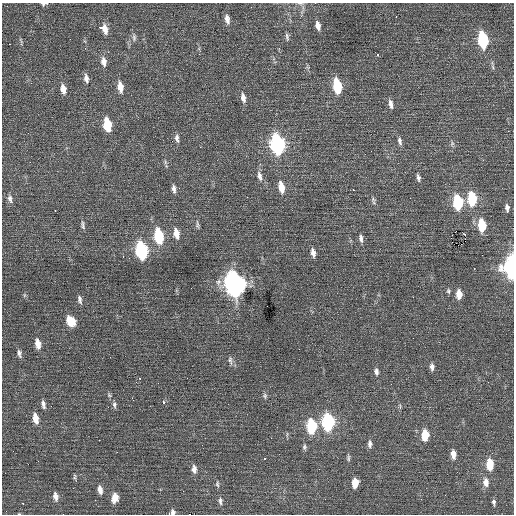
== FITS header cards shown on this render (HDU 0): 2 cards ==
NAXIS1  =                  512 / Axis length
NAXIS2  =                  512 / Axis length

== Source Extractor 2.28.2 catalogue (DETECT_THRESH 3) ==
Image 512 x 512 px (HDU 0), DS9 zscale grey, 1 PNG px = 1 image px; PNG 516 x 516 px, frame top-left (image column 1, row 512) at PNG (2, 3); no overlay
Background 0.196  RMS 0.85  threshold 2.56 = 3 sigma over >= 5 px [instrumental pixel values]
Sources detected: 108; all 108 listed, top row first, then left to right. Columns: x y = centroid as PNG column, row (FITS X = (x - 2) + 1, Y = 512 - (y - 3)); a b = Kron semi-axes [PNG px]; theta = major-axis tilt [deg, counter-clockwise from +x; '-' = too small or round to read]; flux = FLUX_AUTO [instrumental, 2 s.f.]
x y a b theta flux
44 4 8 4 7 130
300 4 8 4 -9 110
251 7 2 2 - 30
396 17 3 2 - 270
227 19 11 6 -79 320
318 25 10 5 -79 380
103 28 12 7 -31 800
287 37 11 4 -82 140
134 38 10 5 -90 170
70 39 2 2 - 34
483 39 11 6 -80 4800
21 40 9 3 -68 84
85 48 3 3 - 68
377 54 3 3 - 190
104 62 12 7 -80 370
493 67 6 4 -71 92
86 78 12 6 -80 270
337 86 11 6 -79 2800
120 87 12 6 -81 610
63 89 11 6 -79 420
243 98 12 6 -79 330
391 104 10 5 -80 250
107 124 11 6 -80 2000
508 131 2 2 - 120
177 138 12 6 -76 220
172 141 3 3 - 32
400 141 11 5 -78 190
277 144 12 7 -79 13000
452 144 7 5 79 120
200 147 3 2 - 51
165 162 7 4 -72 96
260 176 14 6 -75 310
418 178 10 5 -80 170
281 187 13 6 -78 740
179 188 2 2 - 130
174 189 10 5 -83 210
353 190 3 2 - 220
247 197 2 2 - 140
410 198 2 2 - 57
472 198 11 6 -85 3000
10 199 12 6 -77 230
373 199 8 5 -80 130
458 202 10 6 -84 3900
507 208 9 5 -87 210
55 211 3 2 - 470
83 225 13 4 -80 150
197 225 12 5 -89 140
482 225 10 6 -85 2000
455 231 3 2 - 24
176 233 13 7 -78 550
464 234 3 2 - 43
159 236 12 6 -80 3600
361 238 11 5 -84 200
451 238 3 2 - 220
458 245 2 2 - 150
141 250 12 7 -80 7400
313 253 10 5 -77 310
482 255 2 2 - 29
123 257 3 2 - 60
511 267 14 8 89 8800
218 282 9 7 64 250
235 283 13 8 -79 42000
448 291 7 5 -69 100
459 294 9 6 -86 630
24 295 6 4 -72 82
80 300 12 6 -78 200
71 321 12 9 -57 890
38 343 12 6 -78 500
19 353 11 5 -78 190
110 357 2 2 - 28
230 360 12 5 -80 190
432 367 9 6 -88 230
376 371 9 6 -78 210
140 378 3 3 - 130
488 382 3 2 - 64
109 395 7 4 -46 95
265 396 8 6 -90 130
132 399 5 2 - 120
163 402 4 3 - 390
43 404 11 5 -80 210
114 405 9 5 -83 160
35 418 11 6 -78 590
328 422 10 7 -88 8400
312 426 10 7 -87 3700
425 435 10 6 -90 1200
99 440 2 2 - 260
370 444 10 5 -87 210
304 447 8 6 89 130
117 452 2 2 - 27
492 453 2 2 - 27
453 454 9 5 -85 410
264 458 3 3 - 440
348 458 10 4 89 120
490 464 10 6 -87 1200
194 469 10 6 -86 300
75 477 9 3 -86 91
486 482 11 7 -85 380
355 483 8 5 86 860
217 484 8 5 -88 110
100 490 10 6 -80 350
55 496 11 6 -80 300
115 498 11 8 81 490
220 501 10 5 -88 190
494 502 5 4 - 120
23 503 2 2 - 570
173 512 7 6 - 180
19 514 4 3 - 40
190 514 3 2 - 120
At the frame edge (FLAGS 8, measured only in part): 6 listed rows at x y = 44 4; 300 4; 511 267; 173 512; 19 514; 190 514